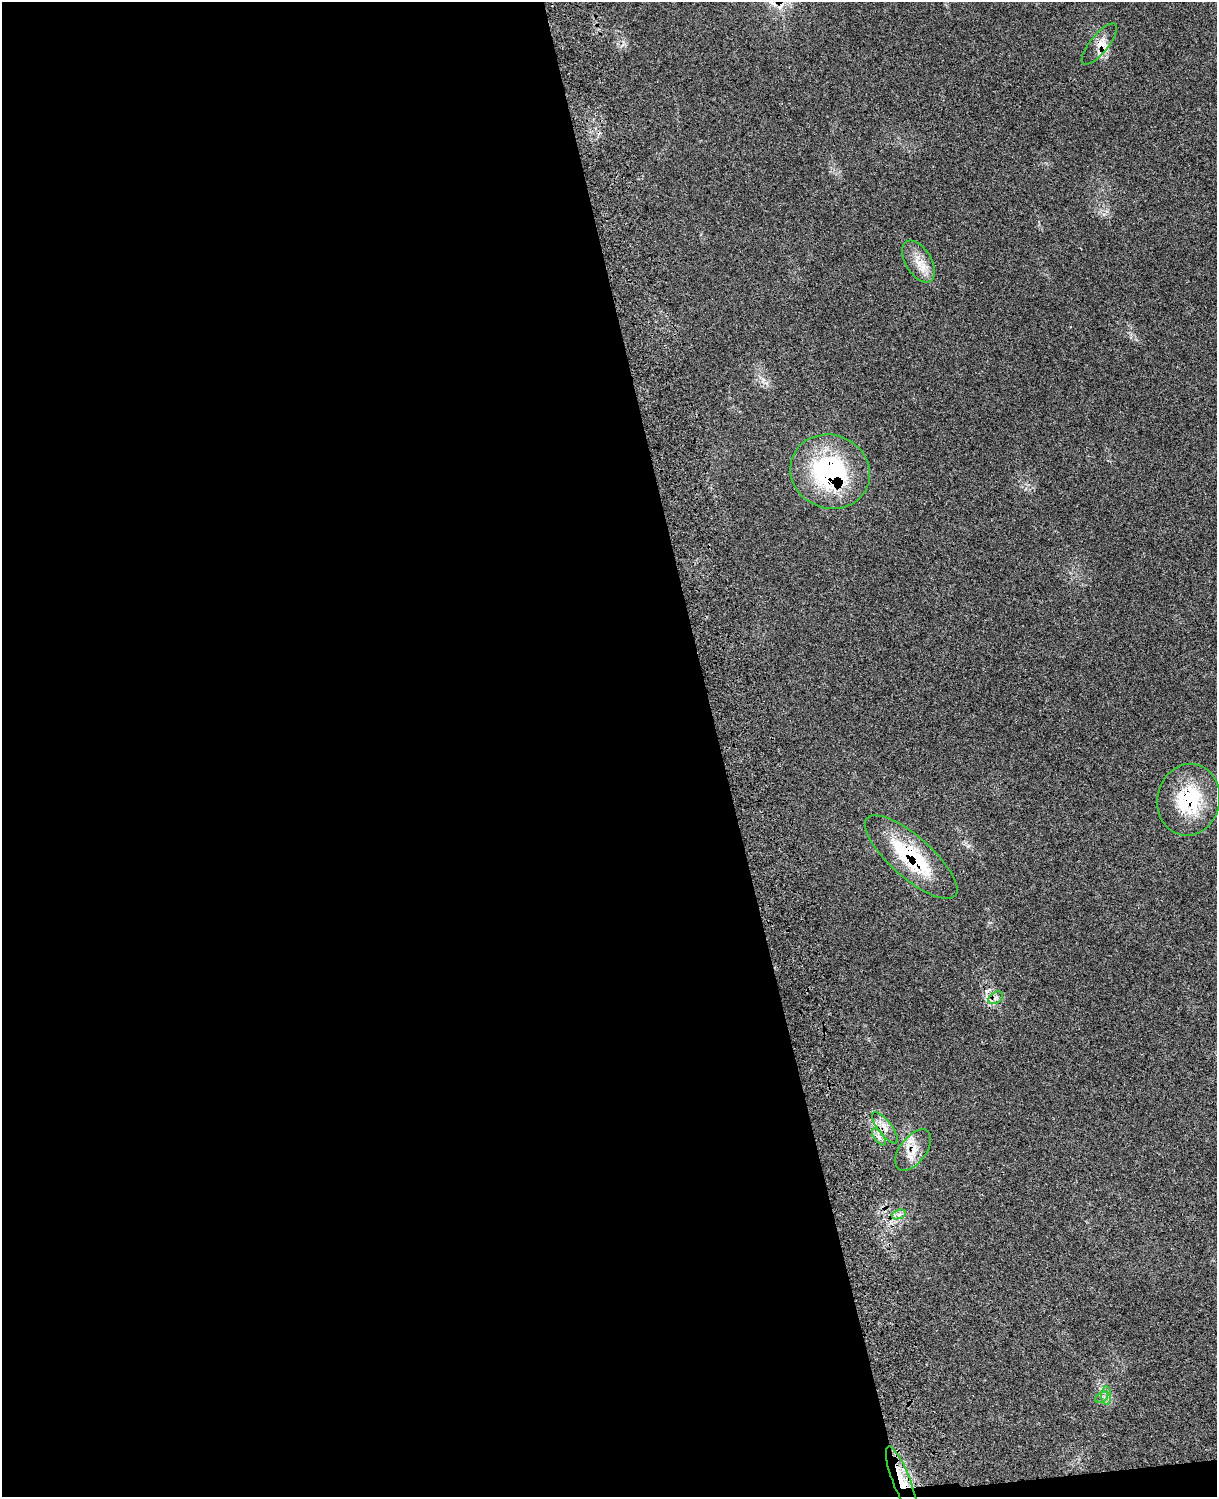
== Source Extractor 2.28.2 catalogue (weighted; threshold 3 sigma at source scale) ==
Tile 9 of 4 x 3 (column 1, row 3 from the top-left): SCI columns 119-1333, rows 279-1773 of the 5091 x 4932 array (HDU 1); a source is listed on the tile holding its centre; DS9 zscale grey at full resolution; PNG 1219 x 1499 px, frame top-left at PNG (2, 2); each listed source drawn as its Kron ellipse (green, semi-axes under 4 px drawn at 4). Shown black and unused: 60% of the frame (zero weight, under 3 of 4 exposures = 6% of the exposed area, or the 3 px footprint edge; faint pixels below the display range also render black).
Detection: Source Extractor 2.28.2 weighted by HDU 2 'WHT'; one run over the whole footprint, this tile lists its part. Background 0.0814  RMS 0.0059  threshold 0.0266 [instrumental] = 3 sigma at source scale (4.5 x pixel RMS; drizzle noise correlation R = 1.50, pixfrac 1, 0.05/0.05 arcsec/px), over >= 5 px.
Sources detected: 14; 1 inside a brighter listed object's ellipse — not listed separately; the other 13 listed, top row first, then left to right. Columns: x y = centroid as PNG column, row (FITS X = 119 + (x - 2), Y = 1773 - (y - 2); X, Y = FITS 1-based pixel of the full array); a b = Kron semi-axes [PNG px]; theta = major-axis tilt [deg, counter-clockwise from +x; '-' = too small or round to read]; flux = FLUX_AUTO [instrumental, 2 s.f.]
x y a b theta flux
1099 44 25 9 51 6.7
918 262 23 13 -59 9.2
830 472 40 36 -24 81
1189 800 36 31 77 39
911 857 59 20 -41 50
996 998 8 5 32 1.8
885 1128 19 7 -53 5
879 1137 10 5 -55 2.4
913 1150 24 13 52 9.6
899 1214 7 4 19 1.8
1106 1396 9 5 90 2.3
1102 1397 7 4 35 1.5
901 1480 36 8 -69 12
Overlapping masked pixels (flux is a lower limit): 9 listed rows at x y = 1099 44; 830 472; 1189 800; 911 857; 996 998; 885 1128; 879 1137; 913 1150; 901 1480
Unlisted compact peaks at least as high as the median listed source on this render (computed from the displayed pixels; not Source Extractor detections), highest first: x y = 763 380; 990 923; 1026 488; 621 46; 1104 214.